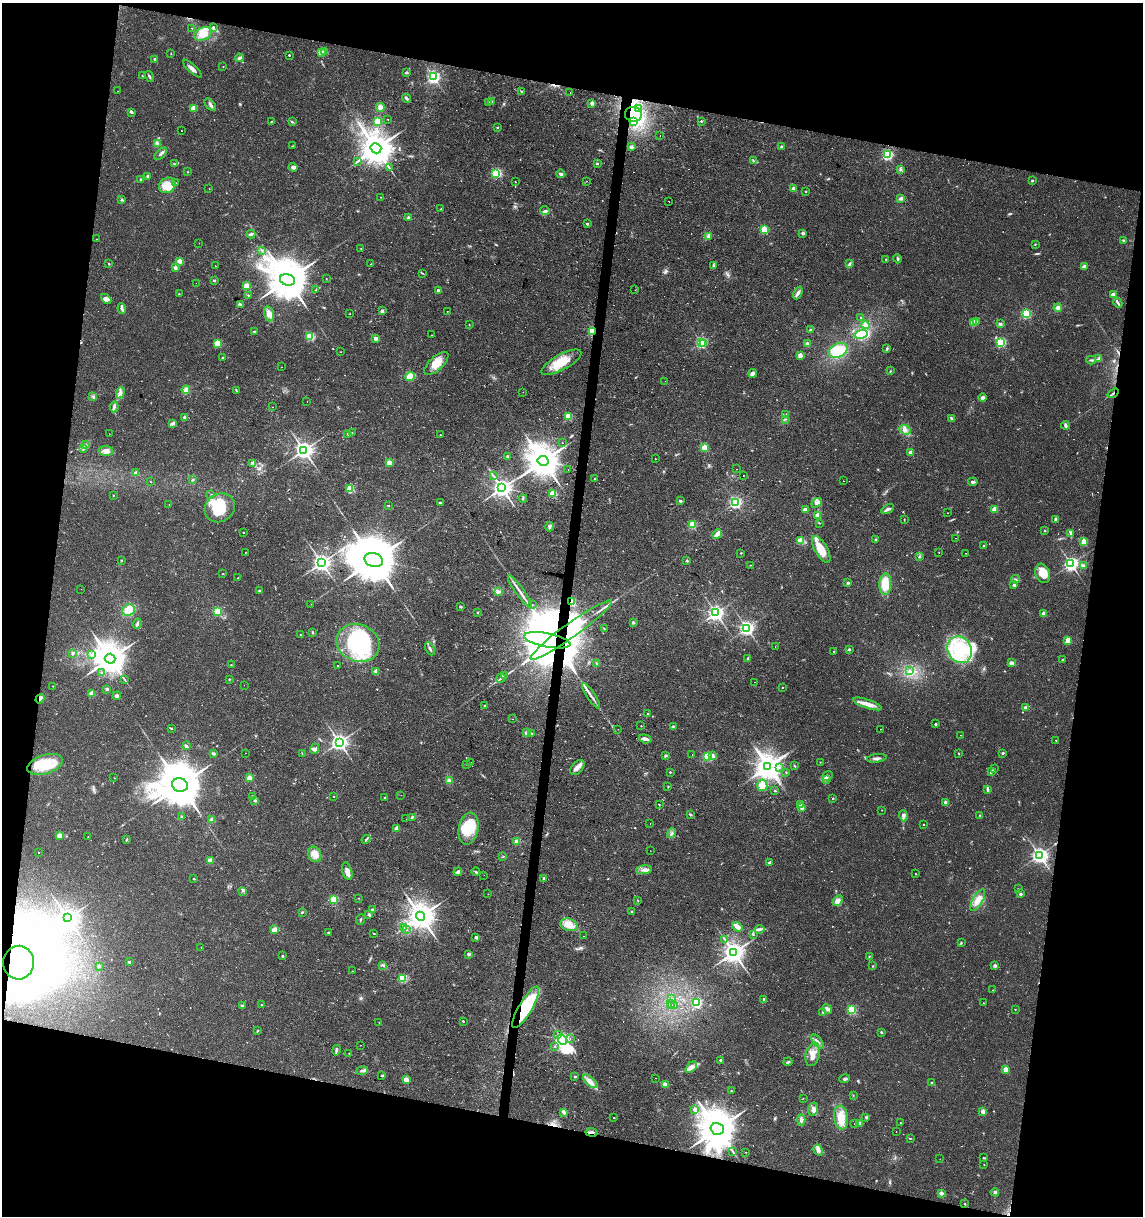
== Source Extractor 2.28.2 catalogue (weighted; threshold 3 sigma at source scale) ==
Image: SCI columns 286-4847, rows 1-4854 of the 5073 x 4864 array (HDU 1 of 3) = the unmasked area's bounding box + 8 px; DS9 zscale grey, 4 x 4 block average (1 PNG px = mean of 4 x 4 image px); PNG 1145 x 1218 px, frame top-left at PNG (2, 3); each listed source drawn as its Kron ellipse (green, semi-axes under 4 px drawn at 4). Shown black and unused: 24% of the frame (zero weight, under 2 of 3 exposures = <1% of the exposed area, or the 3 px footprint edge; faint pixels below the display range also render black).
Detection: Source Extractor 2.28.2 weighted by HDU 2 'WHT'. Background 0.0204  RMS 0.0027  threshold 0.0122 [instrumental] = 3 sigma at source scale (4.5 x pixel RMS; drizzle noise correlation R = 1.50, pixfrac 1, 0.0396/0.0396 arcsec/px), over >= 5 px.
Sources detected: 695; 7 too faint to see at this stretch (4 x 4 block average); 14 inside a brighter object's white glare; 18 cosmic-ray / hot-pixel residue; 4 long thin detections or spike segments (spike, bleed or trail) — neither listed nor drawn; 7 coinciding with a brighter row at this scale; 24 inside a brighter listed object's ellipse — not listed separately; of the other 621, all 500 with FLUX_AUTO >= 0.564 (the completeness limit of this list) listed and drawn (121 fainter detections not listed), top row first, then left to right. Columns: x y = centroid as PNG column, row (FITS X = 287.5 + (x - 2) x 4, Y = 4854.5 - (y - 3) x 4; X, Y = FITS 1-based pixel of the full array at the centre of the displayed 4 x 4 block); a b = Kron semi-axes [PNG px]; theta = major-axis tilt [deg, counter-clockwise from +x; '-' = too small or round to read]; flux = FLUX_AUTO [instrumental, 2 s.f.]
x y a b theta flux
213 27 2 2 - 2.4
192 28 2 2 - 0.85
203 34 9 6 22 24
325 52 2 2 - 25
171 53 2 2 - 1.1
321 53 2 2 - 36
289 55 2 2 - 2.5
239 58 4 3 - 3.8
155 59 2 2 - 4.6
223 66 2 2 - 0.88
192 69 12 3 -42 7.2
407 72 4 2 - 2
142 75 2 2 - 2.3
149 77 6 2 -57 2.8
433 77 2 2 - 400
118 91 2 2 - 0.88
521 91 2 2 - 1.7
570 92 2 2 - 0.84
406 98 4 2 - 3.7
492 101 2 2 - 1.3
488 102 3 2 - 1.3
592 103 2 2 - 13
210 105 7 3 -51 4.4
380 107 4 3 - 8.8
193 108 2 2 - 42
638 108 2 2 - 1.2
132 112 3 3 - 2.5
633 114 8 7 - 28
387 119 2 2 - 1.2
378 121 2 2 - 71
701 121 2 2 - 2.6
271 122 2 2 - 1.1
292 122 3 2 - 1.4
634 122 3 2 - 1.4
497 127 2 2 - 2.9
181 130 2 2 - 0.89
660 136 2 2 - 0.73
158 144 4 3 - 3.7
293 146 2 2 - 0.83
631 147 3 2 - 5
782 147 2 2 - 13
376 148 5 5 - 4300
161 154 7 2 47 3.7
888 155 2 2 - 230
754 161 2 2 - 1
357 162 2 2 - 0.97
597 163 2 2 - 6.9
175 164 3 2 - 1.3
293 167 4 4 - 3.9
389 168 3 2 - 1.2
901 169 3 2 - 1.3
188 172 2 2 - 0.59
496 173 2 2 - 140
561 174 4 3 - 3.4
148 176 2 2 - 8.8
141 180 2 2 - 10
586 181 2 2 - 1.5
1032 181 2 2 - 5.1
515 182 2 2 - 0.64
175 183 2 2 - 0.94
167 185 8 7 - 30
209 188 2 2 - 1.1
793 189 2 2 - 27
806 191 2 2 - 1.4
380 197 2 2 - 0.9
901 198 4 3 - 3.2
122 200 3 2 - 1.6
669 201 2 2 - 3.5
441 209 2 2 - 2.2
545 210 5 3 - 3
408 217 3 2 - 2.2
587 224 2 2 - 5.6
764 230 2 2 - 100
803 233 2 2 - 10
251 234 4 3 - 3.6
708 236 4 3 - 3
96 239 2 2 - 1.4
1123 240 2 2 - 1.6
199 243 2 2 - 2.3
1035 244 3 2 - 0.97
361 249 2 2 - 1.1
262 250 2 2 - 1.2
886 259 2 2 - 1.3
898 259 5 2 - 2.4
180 261 2 2 - 30
850 263 4 2 - 2.5
109 264 2 2 - 1.2
371 264 2 2 - 2.3
216 266 2 2 - 1.2
714 266 3 2 - 1.8
1084 267 2 2 - 24
175 268 2 2 - 18
422 273 3 2 - 1.3
326 279 2 2 - 1.2
287 280 7 5 -16 8100
214 281 2 2 - 6.9
196 283 2 2 - 1.4
247 286 2 2 - 52
316 290 4 2 - 2.4
438 290 2 2 - 4.9
635 290 2 2 - 1.1
798 293 7 3 66 4.9
179 294 2 2 - 0.65
248 295 2 2 - 1.2
1113 295 2 2 - 20
106 299 6 4 -44 6.3
1118 303 5 2 - 2.5
240 304 3 2 - 1.7
1058 308 4 4 - 5.8
122 309 5 3 - 3.6
382 311 2 2 - 15
447 312 2 2 - 1.3
269 314 7 5 -74 11
350 314 2 2 - 1.1
1026 314 2 2 - 170
861 318 3 2 - 1.1
977 321 2 2 - 1.1
974 322 2 2 - 58
1000 324 2 2 - 11
469 325 3 2 - 0.71
865 325 4 3 - 4.4
810 330 2 2 - 3
254 331 3 2 - 1.3
592 331 2 2 - 100
861 334 6 4 14 72
432 335 2 2 - 1.3
310 336 2 2 - 120
376 338 2 2 - 22
1001 342 2 2 - 180
217 343 2 2 - 86
701 343 2 2 - 260
703 343 2 2 - 9.8
807 344 2 2 - 24
887 348 3 2 - 2.1
838 350 10 6 26 52
341 352 2 2 - 0.56
800 355 3 2 - 8.4
222 357 2 2 - 1.9
1099 358 4 2 - 7.8
1091 360 5 2 - 2.8
561 362 22 7 28 42
436 363 15 7 43 22
281 367 2 2 - 0.68
890 371 3 2 - 1
753 373 4 3 - 9.4
410 377 4 4 - 20
665 381 2 2 - 0.76
186 390 4 4 - 7.9
236 390 4 2 - 1.1
523 392 2 2 - 2.4
120 393 6 3 70 5.8
1113 393 6 2 38 2.2
93 397 3 2 - 1.7
982 398 4 3 - 4
307 401 2 2 - 1.2
114 407 5 3 - 4.2
273 407 2 2 - 1.3
786 414 2 2 - 1.1
568 416 2 2 - 77
185 417 2 2 - 17
951 418 4 2 - 2.2
786 419 2 2 - 0.77
172 423 4 2 - 1.3
1065 425 4 3 - 3.6
905 430 6 4 -26 7.2
352 432 2 2 - 0.68
109 434 2 2 - 1.1
348 434 4 2 - 2
440 435 2 2 - 1
562 443 2 2 - 0.66
86 445 2 2 - 0.85
704 447 2 2 - 64
83 449 3 2 - 1.5
304 450 3 3 - 950
106 451 7 5 -5 11
911 452 2 2 - 21
507 456 2 2 - 1.6
655 459 2 2 - 2.9
543 461 5 5 - 3800
389 462 2 2 - 34
253 463 3 2 - 2.4
736 469 2 2 - 0.92
568 470 2 2 - 1.4
135 473 3 2 - 1
493 475 3 2 - 1.5
743 475 2 2 - 2.9
595 479 2 2 - 2.7
193 480 3 2 - 1.4
843 481 2 2 - 1.6
150 482 2 2 - 1.6
973 482 5 3 - 3.5
350 488 3 2 - 49
502 488 3 3 - 1200
553 494 2 2 - 78
113 495 3 2 - 0.73
211 495 2 2 - 0.82
523 498 4 2 - 1.4
680 501 2 2 - 7.6
735 502 2 2 - 320
440 503 2 2 - 4.6
817 503 6 3 34 4.5
169 504 2 2 - 1
388 505 3 2 - 0.94
220 508 16 13 35 50
888 509 7 2 29 5.3
995 509 2 2 - 50
805 510 2 2 - 22
947 513 2 2 - 0.82
818 515 2 2 - 43
904 519 2 2 - 0.85
1056 519 3 3 - 4.1
819 523 3 2 - 0.99
692 525 2 2 - 98
550 527 5 3 - 3.8
1045 530 2 2 - 1.1
243 532 2 2 - 1.7
1071 533 2 2 - 0.93
717 534 5 2 - 15
955 538 2 2 - 2
876 539 3 2 - 2.2
800 540 2 2 - 68
1084 542 2 2 - 47
984 546 2 2 - 4.6
821 549 15 6 -61 31
245 552 2 2 - 0.6
939 552 2 2 - 0.79
741 553 2 2 - 1.1
966 553 2 2 - 0.64
920 556 3 2 - 1.3
121 560 2 2 - 1.1
374 560 9 7 -17 11000
687 561 2 2 - 6.6
321 563 3 3 - 900
1071 564 2 2 - 500
750 565 2 2 - 0.73
1084 566 4 3 - 4.3
223 573 2 2 - 2.1
1043 573 10 7 -70 27
238 578 2 2 - 1.4
1016 579 4 2 - 1.7
848 583 3 2 - 2.5
885 584 11 6 87 40
1014 585 2 2 - 6
81 589 2 2 - 1.1
259 590 3 2 - 1.1
498 592 4 2 - 3.3
520 592 19 2 -55 9.2
572 602 4 3 - 7.5
311 604 2 2 - 0.59
532 605 2 2 - 0.89
461 607 2 2 - 5.5
129 610 6 5 - 28
217 611 2 2 - 110
478 612 3 2 - 1.2
716 613 3 3 - 650
1044 614 2 2 - 24
633 622 2 2 - 10
137 624 5 2 - 3.2
604 628 2 2 - 0.72
747 628 2 2 - 510
571 630 50 7 36 910
313 632 4 2 - 1.5
300 635 2 2 - 0.83
547 640 23 7 -11 34000
1068 640 2 2 - 51
358 643 22 18 -21 180
775 646 2 2 - 0.65
430 649 7 2 -63 3.4
849 649 2 2 - 8.6
960 650 14 12 -64 71
834 651 2 2 - 0.9
73 653 2 2 - 10
91 655 3 3 - 3
110 659 5 4 - 3800
748 659 3 2 - 2.4
1063 659 2 2 - 0.76
596 663 3 2 - 1.2
1011 663 2 2 - 24
231 665 2 2 - 0.93
337 666 2 2 - 0.73
376 671 2 2 - 23
910 671 3 2 - 2.5
102 673 2 2 - 0.61
505 675 3 2 - 1.5
501 678 5 2 - 2.6
124 679 3 2 - 0.83
229 679 2 2 - 1
754 682 2 2 - 0.88
244 685 2 2 - 0.61
53 686 2 2 - 0.72
782 687 2 2 - 1.4
107 689 2 2 - 8
92 693 2 2 - 34
117 696 4 3 - 3.9
591 696 15 2 -57 7.1
40 699 5 3 - 5.1
867 704 15 4 -19 13
484 705 2 2 - 0.81
1026 708 3 2 - 7.3
648 713 2 2 - 0.82
512 719 2 2 - 1.1
935 724 2 2 - 5
641 726 2 2 - 0.61
673 726 3 2 - 1.6
171 728 3 2 - 1.3
618 729 2 2 - 0.96
880 729 2 2 - 1.7
526 733 2 2 - 16
532 734 3 2 - 1.4
960 735 2 2 - 0.95
645 739 6 3 -17 6.8
1056 740 2 2 - 1.3
339 742 3 3 - 800
186 746 3 2 - 3.4
315 749 5 3 - 3.4
245 753 2 2 - 3
958 753 2 2 - 0.7
1003 753 2 2 - 5.5
213 754 3 3 - 2.8
302 754 3 2 - 0.66
692 754 2 2 - 0.59
665 756 2 2 - 7.5
712 756 2 2 - 25
707 757 2 2 - 110
877 758 10 3 8 5.8
471 762 2 2 - 2
820 762 2 2 - 0.59
45 764 18 9 18 49
466 764 2 2 - 0.57
768 766 4 4 - 1600
794 766 3 2 - 1.3
577 767 8 5 50 9.7
779 767 2 2 - 0.88
994 769 2 2 - 0.6
991 771 4 2 - 3.9
670 772 2 2 - 2.1
786 772 2 2 - 0.91
827 776 6 3 38 3.7
114 778 2 2 - 0.67
249 778 2 2 - 37
826 779 3 3 - 4
449 780 2 2 - 5.5
180 785 8 6 -16 9100
762 785 5 5 - 15
668 787 3 2 - 0.66
988 790 3 2 - 2.2
775 791 2 2 - 3
401 795 2 2 - 0.77
253 796 3 2 - 1.6
333 796 2 2 - 1.2
385 797 2 2 - 2.7
833 798 2 2 - 2.2
255 800 3 2 - 4.4
946 803 2 2 - 38
659 804 2 2 - 1.2
801 804 2 2 - 28
802 808 2 2 - 13
882 810 2 2 - 0.79
690 815 3 2 - 1.9
980 815 2 2 - 0.78
903 816 5 3 - 4.3
181 817 2 2 - 1.6
412 817 3 2 - 2.1
406 819 2 2 - 0.57
212 820 2 2 - 39
650 823 2 2 - 6.8
924 824 2 2 - 2.5
397 828 2 2 - 27
468 829 16 9 78 55
672 833 5 2 - 3
59 835 3 3 - 9.9
88 837 2 2 - 0.61
127 839 2 2 - 1
366 839 5 2 - 2.3
517 842 2 2 - 47
650 851 2 2 - 1.3
39 852 2 2 - 1.4
315 854 8 6 -64 17
1039 855 3 2 - 600
503 857 2 2 - 0.66
210 861 2 2 - 34
769 863 2 2 - 4.3
644 870 8 3 4 5.8
347 871 9 4 -75 11
458 872 4 3 - 5.2
476 872 4 2 - 2.1
916 874 2 2 - 0.76
484 875 2 2 - 0.6
544 878 2 2 - 12
194 879 2 2 - 1.2
1018 889 2 2 - 0.62
243 891 4 2 - 2.1
488 894 2 2 - 0.57
1021 894 2 2 - 10
358 898 2 2 - 0.58
334 899 2 2 - 110
638 900 2 2 - 0.78
978 900 12 5 61 14
838 901 6 4 48 8.6
373 909 3 2 - 5.1
302 912 3 2 - 1.6
632 912 2 2 - 1.2
369 914 3 3 - 2.5
420 916 4 4 - 2700
68 918 3 3 - 1300
361 919 5 2 - 1.9
569 925 9 6 -18 20
737 927 5 2 - 16
404 928 3 2 - 1.3
274 929 2 2 - 38
406 929 2 2 - 0.58
759 929 5 3 - 3.6
329 932 2 2 - 3.1
374 933 3 2 - 1.1
753 934 3 2 - 1.3
583 936 2 2 - 2.2
476 937 2 2 - 13
725 939 4 2 - 1.4
961 943 4 2 - 1.4
201 947 2 2 - 0.9
734 952 3 3 - 1400
469 954 2 2 - 13
283 956 2 2 - 3.9
869 956 2 2 - 0.91
129 962 2 2 - 5.5
19 963 17 15 86 1900
383 965 3 2 - 1.4
99 966 3 2 - 2
873 966 2 2 - 0.92
995 966 2 2 - 11
352 971 2 2 - 0.59
403 978 2 2 - 120
993 990 2 2 - 0.81
671 998 2 2 - 0.72
764 999 3 2 - 2
697 1003 2 2 - 160
983 1003 2 2 - 1
670 1004 2 2 - 1.3
262 1005 2 2 - 6.8
672 1005 2 2 - 1.8
674 1005 2 2 - 0.92
242 1006 3 3 - 1.8
526 1007 23 6 60 130
827 1009 5 4 - 5.3
1015 1009 2 2 - 1.3
852 1010 2 2 - 150
823 1012 3 2 - 1.4
463 1021 2 2 - 3.5
379 1022 2 2 - 1.1
258 1030 2 2 - 0.89
881 1032 2 2 - 6.6
558 1034 2 2 - 1.4
570 1039 2 2 - 1.5
562 1040 6 3 -63 620
818 1041 8 2 -51 4.4
360 1045 2 2 - 0.62
554 1046 2 2 - 1.1
336 1050 5 2 - 3.4
349 1053 2 2 - 0.65
813 1054 12 7 76 16
720 1060 2 2 - 3.8
788 1062 5 2 - 2.8
691 1067 6 4 44 6.9
1006 1069 2 2 - 36
362 1071 6 3 7 3.6
382 1075 2 2 - 5.7
575 1077 2 2 - 4.7
655 1078 2 2 - 1.1
406 1079 2 2 - 35
845 1079 5 2 - 2.9
590 1081 9 4 -41 10
932 1083 2 2 - 3.9
665 1084 2 2 - 34
731 1091 2 2 - 0.8
853 1095 2 2 - 0.62
803 1098 2 2 - 0.72
695 1109 2 2 - 1.1
813 1109 6 5 - 6.9
983 1111 2 2 - 24
563 1112 4 2 - 2.4
841 1117 12 7 -83 24
866 1117 3 3 - 2.3
614 1118 2 2 - 1.1
801 1120 5 3 - 4.8
859 1123 3 3 - 2.1
900 1123 2 2 - 0.65
854 1124 2 2 - 2.6
717 1129 7 5 -16 7200
591 1132 6 2 -9 4.8
896 1132 2 2 - 1.7
910 1138 3 2 - 1
818 1150 6 3 -59 5.8
733 1152 2 2 - 0.99
746 1152 2 2 - 0.86
983 1158 3 2 - 1.3
940 1159 2 2 - 0.59
984 1164 2 2 - 0.62
995 1192 4 3 - 2.5
941 1193 2 2 - 19
965 1204 2 2 - 1.2
Overlapping masked pixels (flux is a lower limit): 10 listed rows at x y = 633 114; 592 331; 1113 393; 572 602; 571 630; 547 640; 40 699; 19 963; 526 1007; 591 1132
Diffuse or blended objects may show on this block-average render without a row.